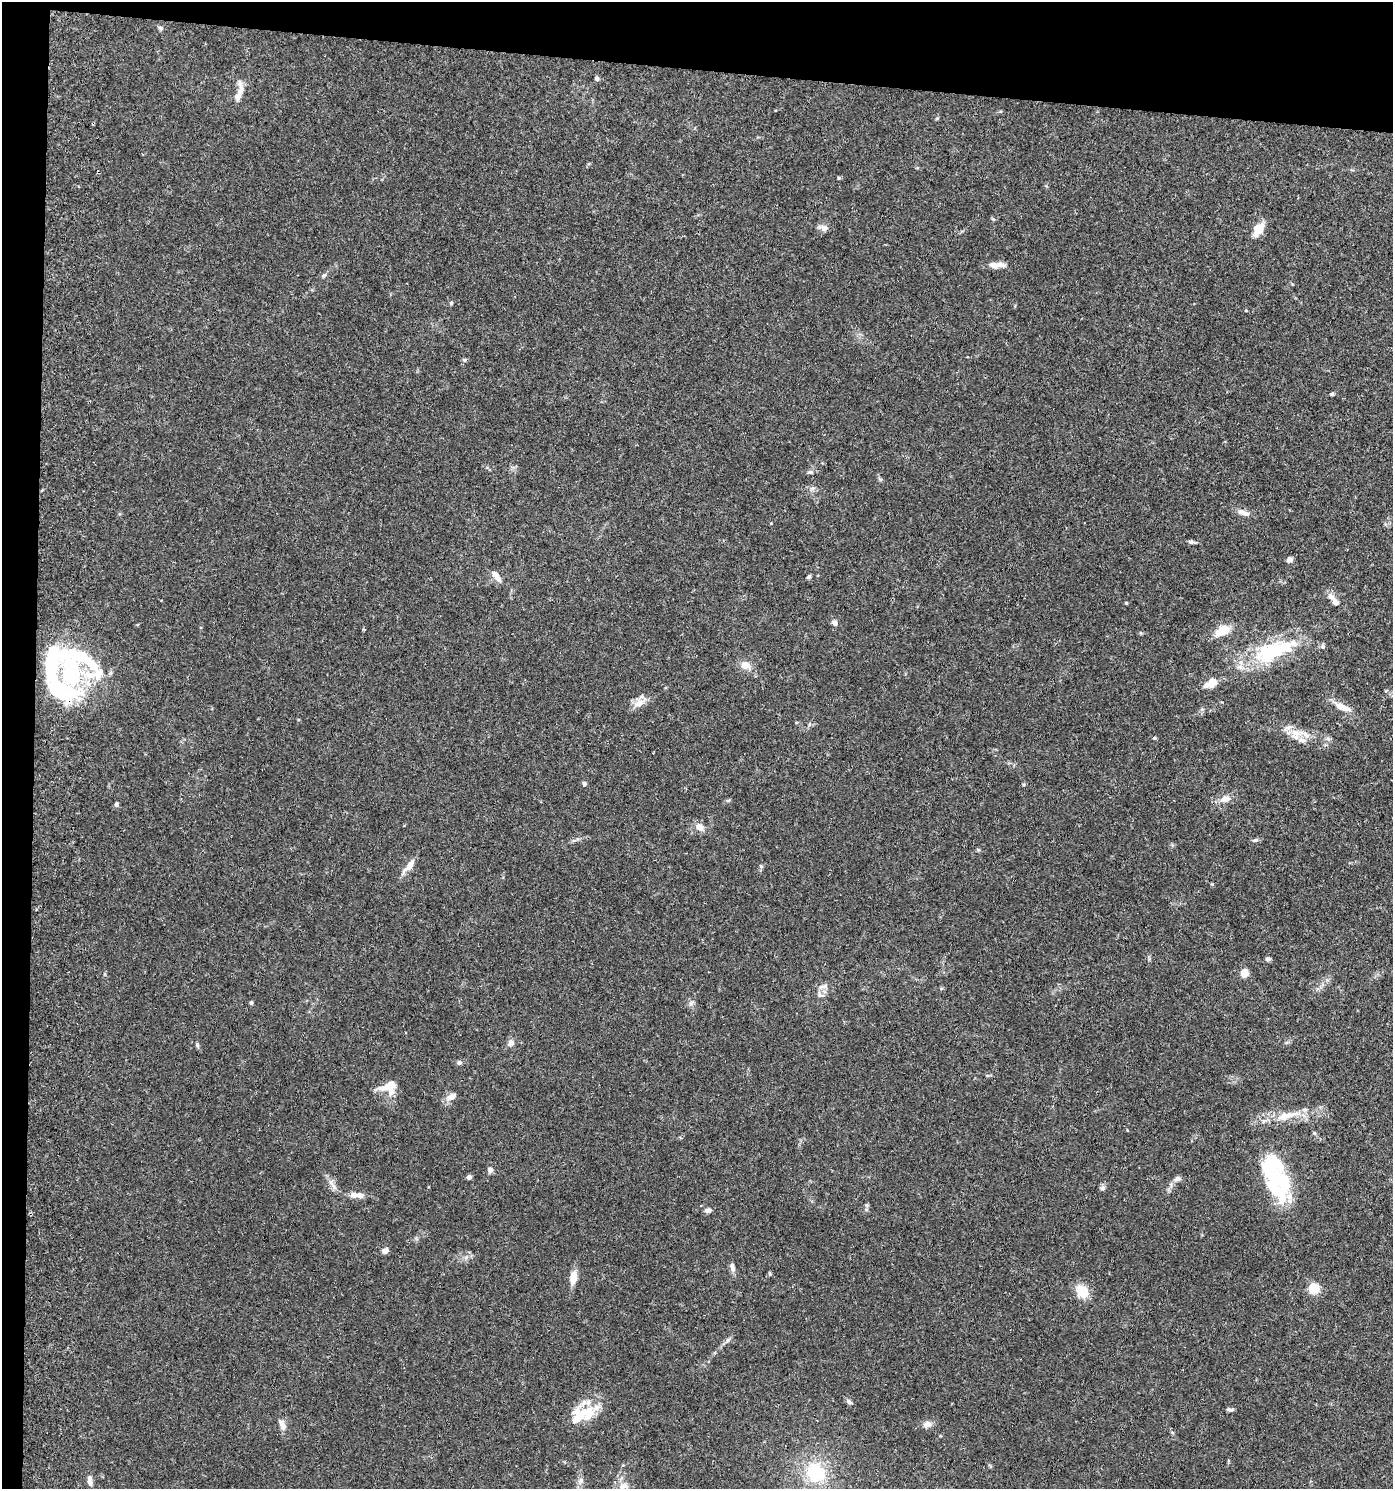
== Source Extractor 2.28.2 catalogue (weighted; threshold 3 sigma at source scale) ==
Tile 1 of 3 x 3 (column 1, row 1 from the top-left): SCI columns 268-1658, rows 2983-4469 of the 4601 x 4480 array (HDU 1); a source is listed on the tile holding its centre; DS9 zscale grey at full resolution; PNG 1395 x 1491 px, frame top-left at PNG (2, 2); no overlay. Shown black and unused: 7% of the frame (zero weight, under 3 of 5 exposures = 3% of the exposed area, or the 3 px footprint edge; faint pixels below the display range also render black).
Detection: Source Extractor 2.28.2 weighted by HDU 2 'WHT'; one run over the whole footprint, this tile lists its part. Background 0.0249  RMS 0.0022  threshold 0.00982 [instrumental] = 3 sigma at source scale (4.5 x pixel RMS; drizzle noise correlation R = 1.50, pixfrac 1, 0.05/0.05 arcsec/px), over >= 5 px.
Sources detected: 90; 5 inside a brighter object's white glare — not listed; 13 inside a brighter listed object's ellipse — not listed separately; the other 72 listed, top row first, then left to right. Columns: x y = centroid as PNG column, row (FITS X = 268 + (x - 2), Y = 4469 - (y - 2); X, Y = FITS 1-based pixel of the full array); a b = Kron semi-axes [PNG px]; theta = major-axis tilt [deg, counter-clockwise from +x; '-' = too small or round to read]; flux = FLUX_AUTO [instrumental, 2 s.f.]
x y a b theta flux
160 28 7 5 -20 0.39
597 79 5 5 - 0.53
238 96 29 7 79 2.3
839 178 6 3 -17 0.23
824 228 9 7 -23 1.1
1259 228 16 14 26 2.7
997 265 22 7 2 1.7
324 275 8 4 45 0.41
451 303 5 4 - 0.27
465 360 6 4 90 0.29
1332 394 5 4 - 0.39
810 472 8 5 0 0.46
1243 513 17 6 -13 1.2
1191 542 10 4 -9 0.53
1289 560 7 6 - 0.72
809 577 6 5 - 0.32
497 578 14 7 -49 1.2
1332 597 12 7 -27 1.2
1126 603 4 4 - 0.22
834 623 8 7 - 0.71
1222 631 14 9 27 4
1272 652 50 26 16 16
745 665 12 10 -16 1.7
71 673 40 32 -44 31
1212 682 10 8 71 1.9
639 703 16 10 29 2
1342 707 24 8 -25 2.6
1295 733 16 9 -30 2.6
1154 738 5 4 - 0.24
584 783 6 5 - 0.39
1225 799 13 8 18 1.7
728 800 6 4 19 0.29
116 804 5 4 - 0.56
699 827 11 9 -43 1.5
1255 840 9 4 18 0.47
409 866 19 7 48 2.1
761 866 5 5 - 0.29
1268 959 7 5 25 0.41
1244 973 5 5 - 5.3
821 987 9 6 20 0.83
820 995 11 6 -19 0.69
251 1003 5 4 - 0.27
691 1003 7 5 45 0.56
511 1043 10 7 32 0.86
197 1045 7 4 -72 0.34
459 1062 6 5 - 0.58
387 1086 24 8 24 2.4
451 1096 14 8 22 1.3
1289 1115 22 9 14 3.2
490 1170 7 6 - 0.63
469 1177 5 4 - 0.73
1177 1179 9 6 20 0.76
1284 1183 48 21 74 10
1103 1188 7 5 16 0.49
357 1195 19 7 -1 1.7
708 1210 9 5 1 0.83
385 1251 7 6 - 0.9
732 1267 13 6 -79 0.89
573 1278 13 7 80 2.5
1314 1289 10 10 - 3.7
1082 1291 12 10 -51 4.9
728 1340 7 5 60 0.48
849 1401 8 5 -36 0.52
1230 1409 7 4 -6 0.57
578 1418 28 18 60 5.5
927 1424 10 8 12 1.2
282 1425 14 7 -67 1.5
1172 1432 5 3 - 0.22
815 1473 27 24 -61 11
90 1480 14 6 -85 1.3
581 1480 7 6 - 0.63
623 1487 14 10 57 1.9
Isophote crosses this tile's border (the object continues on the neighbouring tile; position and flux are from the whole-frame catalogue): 1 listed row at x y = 623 1487
Unlisted compact peaks at least as high as the median listed source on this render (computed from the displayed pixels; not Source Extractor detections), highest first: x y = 866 1205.